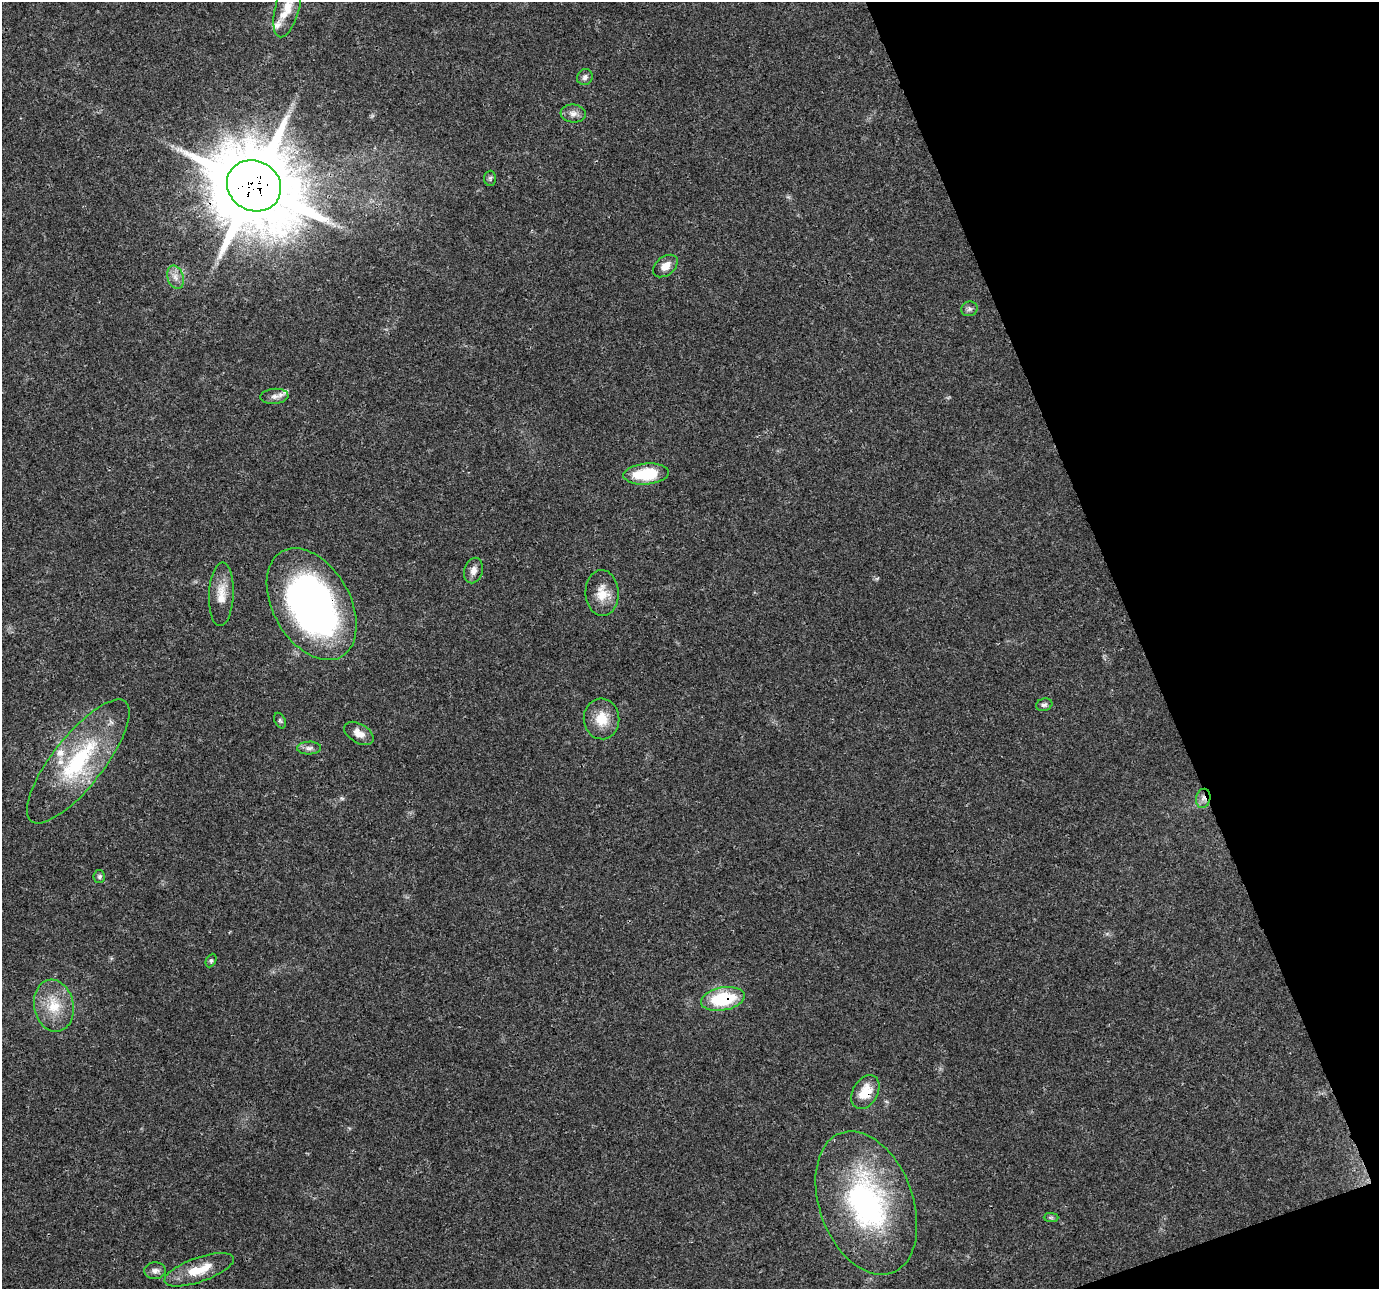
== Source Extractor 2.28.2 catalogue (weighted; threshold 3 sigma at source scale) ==
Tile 12 of 4 x 4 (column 4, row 3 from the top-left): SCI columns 4132-5508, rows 1364-2650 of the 5511 x 5353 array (HDU 1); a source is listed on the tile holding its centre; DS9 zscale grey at full resolution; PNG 1381 x 1291 px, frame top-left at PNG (2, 2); each listed source drawn as its Kron ellipse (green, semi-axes under 4 px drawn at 4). Shown black and unused: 18% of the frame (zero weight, under 3 of 4 exposures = <1% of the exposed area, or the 3 px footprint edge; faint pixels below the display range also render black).
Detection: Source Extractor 2.28.2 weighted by HDU 2 'WHT'; one run over the whole footprint, this tile lists its part. Background 0.0514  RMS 0.0037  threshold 0.0168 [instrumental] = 3 sigma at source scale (4.5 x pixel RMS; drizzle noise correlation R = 1.50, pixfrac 1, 0.0396/0.0396 arcsec/px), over >= 5 px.
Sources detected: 35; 5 inside a brighter listed object's ellipse — not listed separately; the other 30 listed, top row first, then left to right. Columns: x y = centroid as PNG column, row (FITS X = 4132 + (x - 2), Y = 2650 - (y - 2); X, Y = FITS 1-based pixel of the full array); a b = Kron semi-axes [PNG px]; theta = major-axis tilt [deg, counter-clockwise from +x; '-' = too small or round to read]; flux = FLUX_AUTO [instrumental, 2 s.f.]
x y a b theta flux
287 7 31 12 75 6.8
585 77 8 7 - 1.3
573 114 13 9 -7 2.2
490 178 7 6 - 0.77
254 186 28 25 -31 4400
665 266 14 9 38 3.6
175 277 12 8 -72 2.6
969 309 8 7 - 1.2
274 396 14 7 5 2.1
646 474 23 10 5 16
473 571 13 9 75 2.5
602 593 23 16 -88 6.5
221 594 32 12 88 6.3
312 604 60 38 -60 150
1044 705 8 6 17 1
602 719 20 18 -85 8.1
280 721 8 5 -63 0.73
359 733 16 9 -30 3.6
309 748 12 6 1 1.5
78 761 76 25 52 41
1203 798 9 7 77 2
99 876 6 6 - 0.79
211 961 7 5 63 0.68
723 999 22 11 10 23
54 1006 26 19 -79 11
865 1092 18 12 61 8.6
866 1203 74 46 -70 79
1051 1217 7 4 0 0.63
199 1270 37 12 19 10
155 1271 11 8 3 1.8
Overlapping masked pixels (flux is a lower limit): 5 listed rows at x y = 254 186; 312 604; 1203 798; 723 999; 865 1092
Isophote crosses this tile's border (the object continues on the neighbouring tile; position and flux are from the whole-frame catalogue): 1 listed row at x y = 287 7